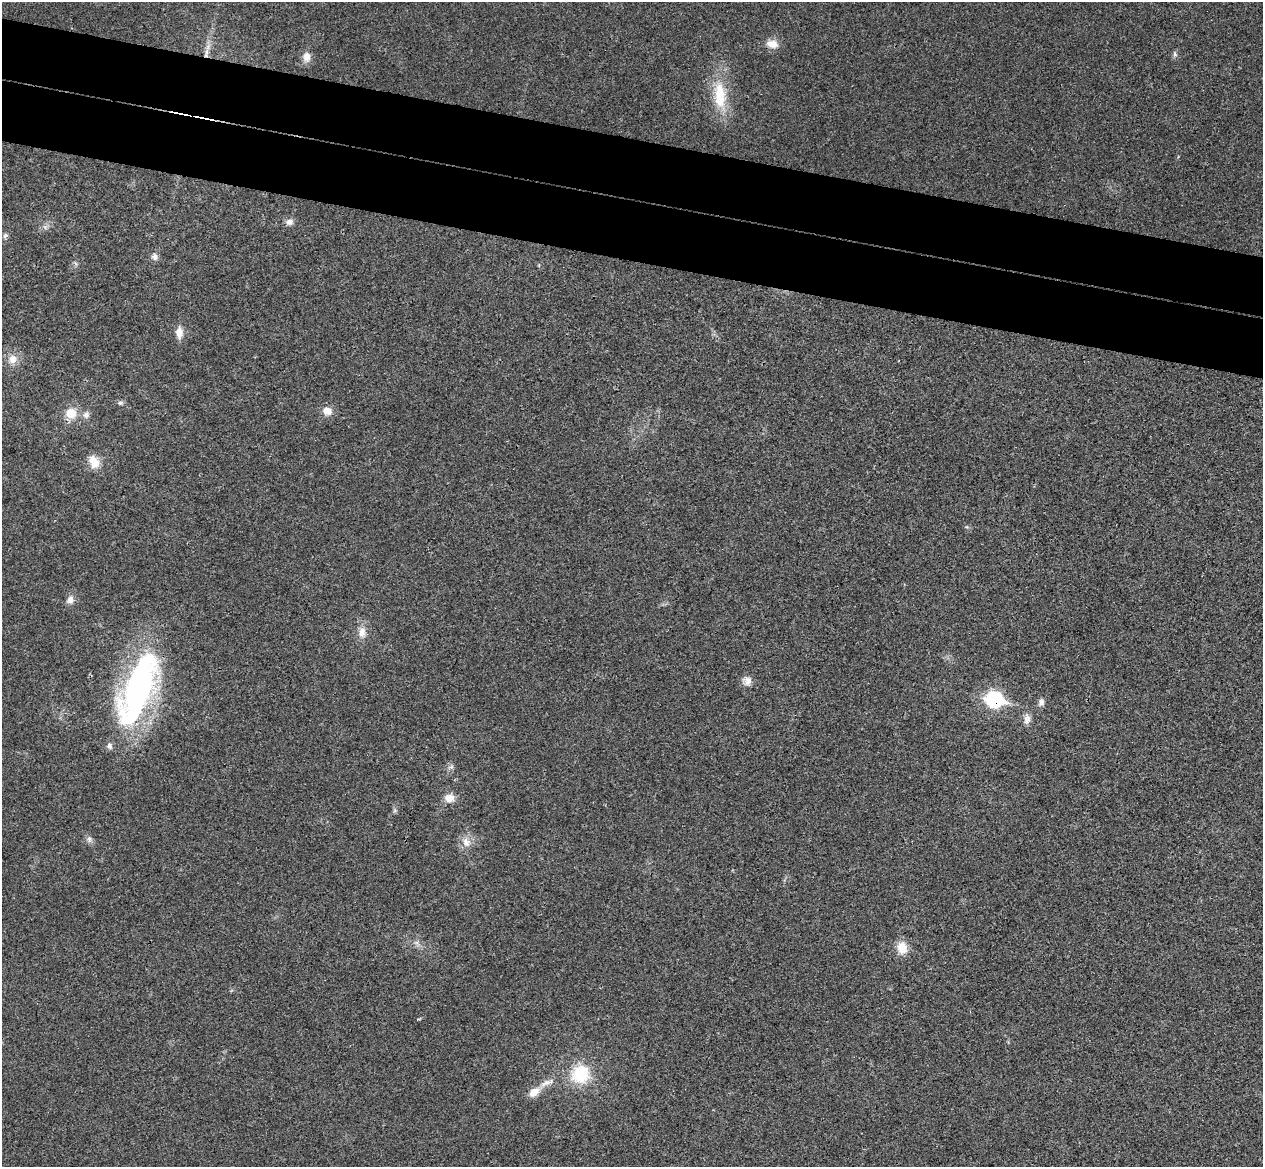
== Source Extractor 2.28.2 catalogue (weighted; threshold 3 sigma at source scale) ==
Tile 11 of 4 x 4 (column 3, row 3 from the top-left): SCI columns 2542-3802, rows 1467-2631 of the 5084 x 5145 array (HDU 1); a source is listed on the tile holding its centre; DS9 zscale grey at full resolution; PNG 1265 x 1169 px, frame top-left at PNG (2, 2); no overlay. Shown black and unused: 10% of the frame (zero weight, under 3 of 4 exposures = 6% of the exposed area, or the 3 px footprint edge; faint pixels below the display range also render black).
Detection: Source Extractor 2.28.2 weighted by HDU 2 'WHT'; one run over the whole footprint, this tile lists its part. Background 0.0253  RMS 0.0061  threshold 0.0274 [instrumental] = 3 sigma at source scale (4.5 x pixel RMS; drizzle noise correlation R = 1.50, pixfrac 1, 0.05/0.05 arcsec/px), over >= 5 px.
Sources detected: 35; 2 inside a brighter listed object's ellipse — not listed separately; the other 33 listed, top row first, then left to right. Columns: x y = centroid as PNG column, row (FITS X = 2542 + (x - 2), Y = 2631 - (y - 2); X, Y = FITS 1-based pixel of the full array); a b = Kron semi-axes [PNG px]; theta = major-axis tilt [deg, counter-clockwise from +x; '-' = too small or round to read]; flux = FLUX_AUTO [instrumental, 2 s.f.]
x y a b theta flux
772 44 16 10 -12 6.3
206 54 16 6 80 4.9
1175 54 9 5 -72 1.5
306 57 13 10 84 5.2
720 95 42 17 -85 27
289 222 11 8 20 3.1
45 227 7 5 -45 1.5
5 236 7 6 - 1.5
155 256 10 8 -70 2.8
76 264 7 4 -71 1.1
179 333 15 8 89 6.1
12 359 13 12 - 6.6
120 403 7 6 - 1.4
327 411 13 11 -15 5.5
71 413 14 14 - 11
86 415 10 8 56 2.9
94 462 17 11 -62 9
70 600 12 9 73 3.9
362 632 15 10 89 6.4
747 681 12 11 - 4.3
138 689 76 28 68 200
994 700 10 8 -10 110
1041 702 10 7 71 2.8
1027 719 15 9 88 4
451 767 9 4 12 1.4
449 798 12 10 9 6.1
395 810 6 6 - 1.2
89 839 9 8 - 2.4
466 842 15 12 -60 6.4
417 943 11 5 -42 2.4
902 948 15 12 -81 9.6
580 1074 22 21 - 29
547 1083 27 7 25 7.1
Overlapping masked pixels (flux is a lower limit): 2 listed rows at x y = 206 54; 994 700